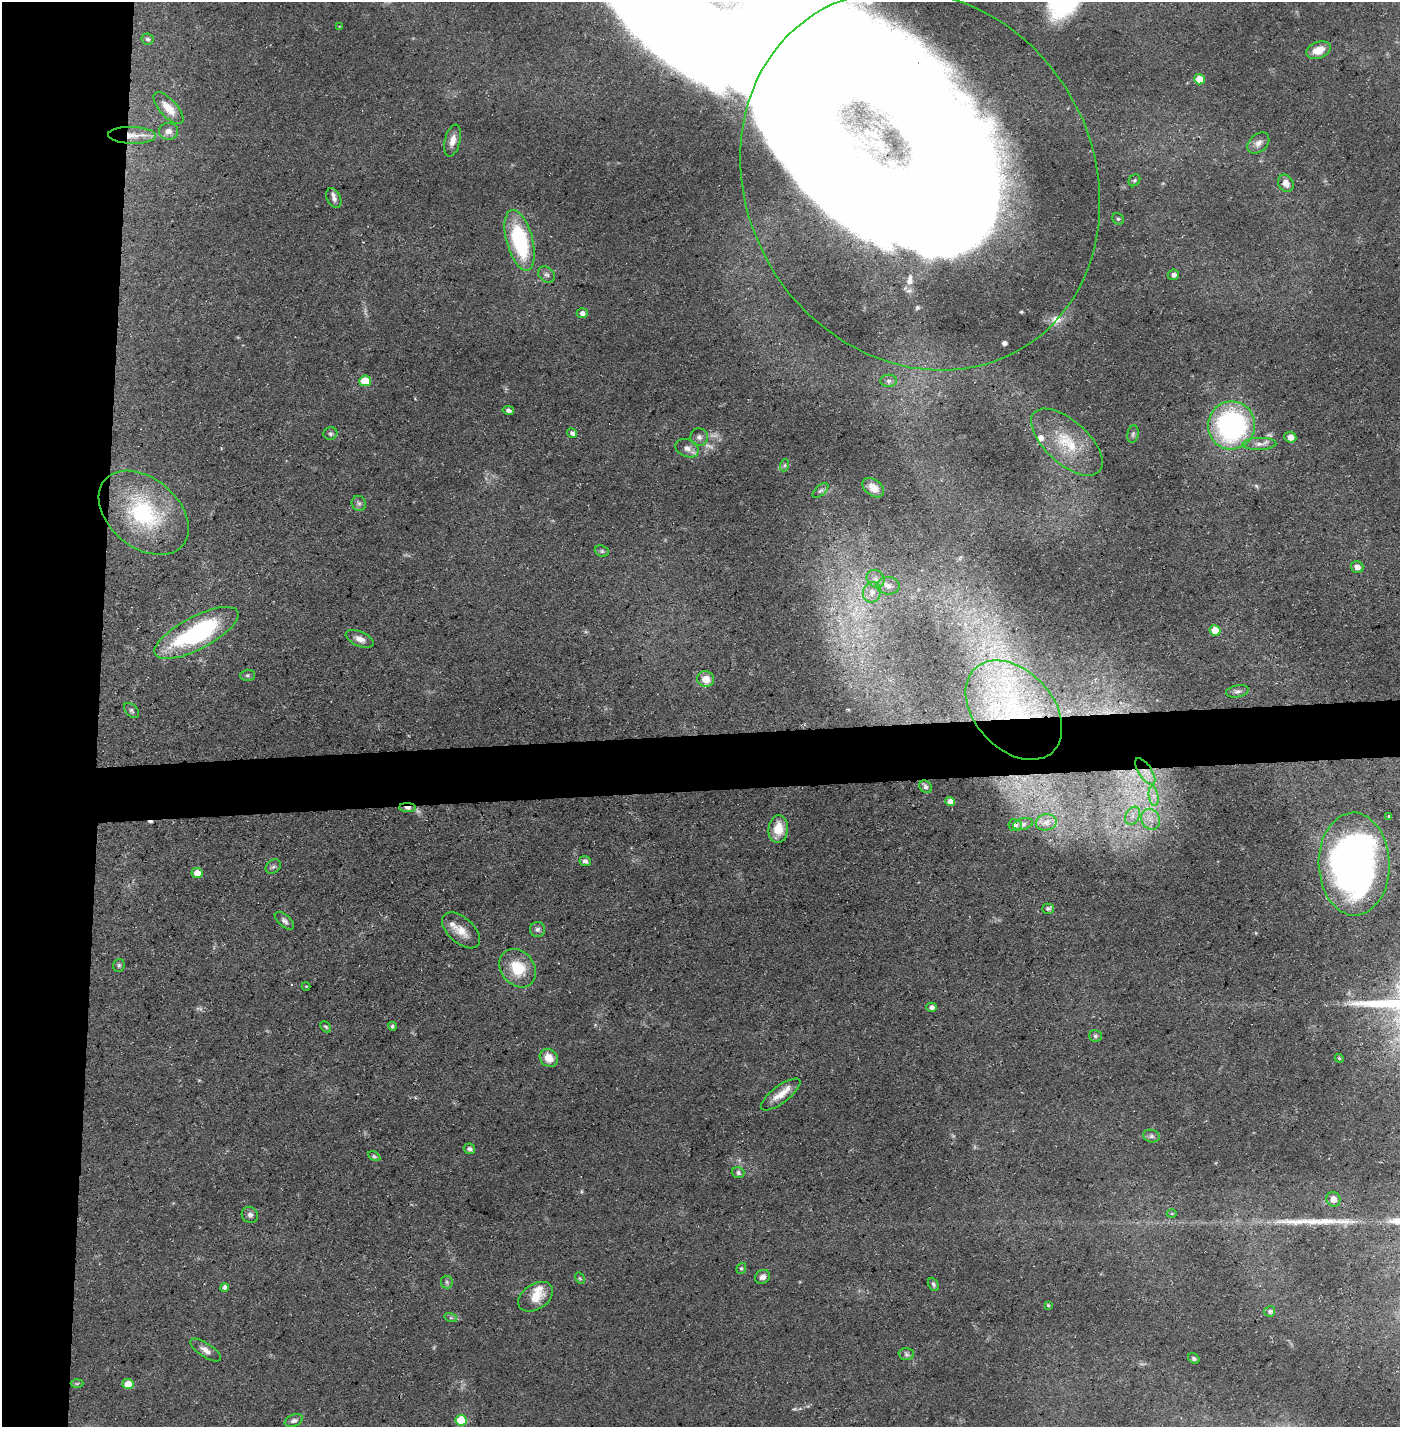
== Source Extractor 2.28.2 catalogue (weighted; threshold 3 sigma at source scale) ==
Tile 4 of 3 x 3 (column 1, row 2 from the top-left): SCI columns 25-1422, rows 1425-2849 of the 4243 x 4273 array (HDU 1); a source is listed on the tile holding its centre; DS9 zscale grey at full resolution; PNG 1402 x 1429 px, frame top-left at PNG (2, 2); each listed source drawn as its Kron ellipse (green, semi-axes under 4 px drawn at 4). Shown black and unused: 11% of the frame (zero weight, under 3 of 5 exposures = <1% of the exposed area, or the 3 px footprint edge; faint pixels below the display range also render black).
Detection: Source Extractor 2.28.2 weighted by HDU 2 'WHT'; one run over the whole footprint, this tile lists its part. Background 0.0545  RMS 0.004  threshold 0.0181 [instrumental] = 3 sigma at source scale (4.5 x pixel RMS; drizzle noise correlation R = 1.50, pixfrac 1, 0.05/0.05 arcsec/px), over >= 5 px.
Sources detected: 116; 3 too faint to see at this stretch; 2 inside a brighter object's white glare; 1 cosmic-ray / hot-pixel residue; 1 long thin detection or spike segment (spike, bleed or trail) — neither listed nor drawn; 7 inside a brighter listed object's ellipse — not listed separately; the other 102 listed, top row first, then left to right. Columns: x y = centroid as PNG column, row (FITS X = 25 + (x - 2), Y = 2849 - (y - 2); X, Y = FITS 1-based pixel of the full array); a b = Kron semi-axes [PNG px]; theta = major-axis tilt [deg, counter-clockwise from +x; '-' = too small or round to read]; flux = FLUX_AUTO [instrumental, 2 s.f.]
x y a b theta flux
339 26 3 2 - 0.3
147 39 6 5 - 0.98
1318 50 12 8 21 5.6
1199 79 5 5 - 7
168 108 20 8 -48 5.6
168 131 9 8 - 2.4
132 135 24 8 -2 5.9
453 140 16 7 77 3.5
1258 143 12 8 42 2.4
920 180 197 172 -57 1700
1134 180 6 5 - 0.79
1286 183 9 7 -58 3
334 198 10 6 -63 1.7
1118 219 6 5 - 0.69
520 240 31 13 -75 40
547 275 9 7 -42 1.4
1174 275 5 5 - 1.3
582 313 5 5 - 1.7
365 381 6 5 - 12
889 381 8 6 3 1.3
508 410 5 4 - 1
1232 425 24 23 - 84
330 433 7 6 - 0.94
572 433 5 4 - 1.5
1133 434 9 5 81 0.92
699 437 8 8 - 1.6
1290 437 6 5 - 2.9
1067 442 44 21 -42 20
1259 444 17 6 2 2.5
687 448 12 8 -24 2.8
785 465 6 4 71 0.59
873 488 12 8 -37 3.7
820 490 9 5 41 1
359 503 8 7 - 1.3
144 513 51 34 -40 47
602 551 7 5 -21 0.77
1357 567 6 5 - 2.4
876 579 9 8 - 2.4
888 586 11 8 -3 3
872 592 10 9 - 3.4
1215 630 5 5 - 7.7
196 633 46 16 28 57
360 639 15 7 -23 2.9
247 675 7 5 2 0.76
706 679 8 7 - 5.4
1237 691 11 6 11 1.4
131 710 9 5 -46 1
1014 710 57 39 -47 75
1145 771 15 6 -57 4.1
926 787 7 5 -46 0.92
1154 796 10 5 -82 2
950 801 5 4 - 3
407 808 8 4 -2 1.9
1133 816 10 6 62 2.5
1389 817 3 3 - 0.96
1151 819 11 9 -61 3.8
1046 822 10 8 8 2.3
1023 824 10 6 15 1.2
1015 825 6 6 - 1.3
778 829 14 9 86 7.3
585 861 5 5 - 1.2
1354 864 51 35 -88 220
273 867 8 6 36 1
197 873 5 5 - 4.5
1048 909 6 5 - 1.2
284 921 12 6 -41 1.4
537 929 7 7 - 1.3
461 930 23 12 -42 5.8
119 965 6 6 - 0.79
518 968 21 16 -52 13
306 986 4 4 - 0.39
931 1007 5 4 - 1.7
392 1026 4 4 - 0.76
326 1027 6 4 -45 0.71
1096 1036 6 6 - 0.92
549 1058 10 8 -46 5
1339 1058 4 4 - 0.44
781 1094 24 8 37 5.4
1151 1136 8 6 -15 1.2
469 1149 6 5 - 1.4
374 1156 6 4 -29 0.63
738 1173 6 5 - 1.1
1333 1199 7 7 - 2.9
1172 1214 5 3 - 0.4
250 1215 8 8 - 1.5
741 1268 6 4 69 0.65
763 1277 8 6 37 1.9
580 1278 6 4 -59 0.55
447 1282 6 6 - 0.83
933 1284 7 4 -64 0.91
224 1287 4 4 - 1.4
536 1297 19 12 33 6.7
1048 1305 4 4 - 0.48
1270 1311 5 5 - 1.1
451 1318 6 4 -17 0.66
205 1350 18 7 -33 2.7
906 1354 7 6 - 1
1194 1359 6 4 -33 0.86
77 1384 6 4 2 0.61
128 1384 5 5 - 8.3
461 1420 6 5 - 16
294 1421 9 6 21 1.4
Overlapping masked pixels (flux is a lower limit): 5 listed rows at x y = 132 135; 920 180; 1014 710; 1145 771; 407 808
Isophote crosses this tile's border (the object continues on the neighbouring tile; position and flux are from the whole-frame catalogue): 1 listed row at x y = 920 180